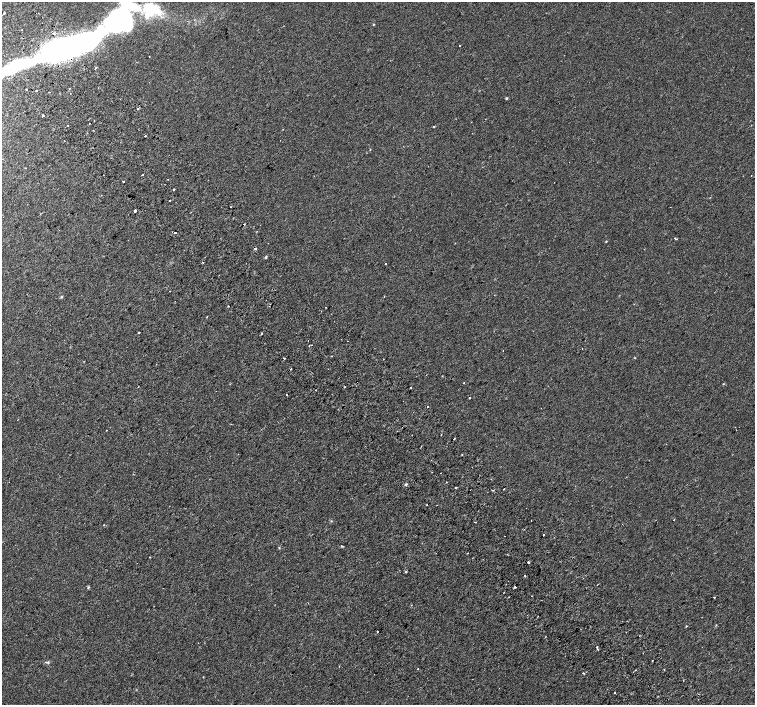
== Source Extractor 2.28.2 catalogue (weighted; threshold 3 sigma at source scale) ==
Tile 11 of 4 x 4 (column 3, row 3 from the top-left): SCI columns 3064-4568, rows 1661-3066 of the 6117 x 6075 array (HDU 1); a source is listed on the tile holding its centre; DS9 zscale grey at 2 x 2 block average (1 PNG px = mean of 2 x 2 image px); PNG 757 x 707 px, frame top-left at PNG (2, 2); no overlay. Shown black and unused: <1% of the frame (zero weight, under 2 of 3 exposures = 3% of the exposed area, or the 3 px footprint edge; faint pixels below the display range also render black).
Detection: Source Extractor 2.28.2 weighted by HDU 2 'WHT'; one run over the whole footprint, this tile lists its part. Background 1.89e-04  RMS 0.0041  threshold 0.0183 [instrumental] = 3 sigma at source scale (4.5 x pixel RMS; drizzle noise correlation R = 1.50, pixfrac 1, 0.0396/0.0396 arcsec/px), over >= 5 px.
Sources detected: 95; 3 inside a brighter object's white glare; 9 cosmic-ray / hot-pixel residue — not listed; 1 inside a brighter listed object's ellipse — not listed separately; the other 82 listed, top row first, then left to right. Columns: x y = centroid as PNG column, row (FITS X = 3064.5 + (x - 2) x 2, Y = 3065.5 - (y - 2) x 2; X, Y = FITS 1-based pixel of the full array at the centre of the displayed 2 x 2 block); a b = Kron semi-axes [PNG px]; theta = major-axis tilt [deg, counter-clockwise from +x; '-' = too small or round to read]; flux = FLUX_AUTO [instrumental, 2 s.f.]
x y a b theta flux
4 13 2 2 - 1.1
118 20 45 20 40 220
373 25 3 2 - 0.51
22 30 2 2 - 1.1
53 33 3 2 - 1.8
460 45 2 2 - 0.45
56 51 15 14 - 410
13 68 74 12 20 120
96 68 2 2 - 1.8
26 89 2 2 - 1.7
36 90 2 2 - 0.47
49 92 2 2 - 0.81
70 93 2 2 - 0.61
506 98 3 3 - 0.92
138 108 2 2 - 3
43 116 2 2 - 180
90 123 2 2 - 0.57
67 126 2 2 - 0.59
434 126 2 2 - 0.69
145 135 2 2 - 0.81
25 168 2 2 - 0.52
142 175 2 2 - 2.9
167 179 2 2 - 1.1
123 182 2 2 - 1.9
174 189 2 2 - 1.4
169 201 2 2 - 2.1
230 207 2 2 - 1.4
135 211 3 2 - 6.3
244 224 2 2 - 1.4
175 233 2 2 - 6
676 239 2 2 - 0.4
606 241 3 2 - 0.51
254 249 2 2 - 7.5
266 257 3 3 - 0.99
385 264 2 2 - 0.78
61 297 3 3 - 1.1
228 306 2 2 - 0.82
207 317 2 2 - 0.39
139 332 2 2 - 0.93
261 333 2 2 - 1.4
308 340 2 2 - 0.33
347 341 2 2 - 0.39
582 349 2 2 - 0.31
503 350 2 2 - 0.32
331 356 2 2 - 0.59
284 358 2 2 - 3.1
383 359 2 2 - 0.3
464 383 2 2 - 0.63
138 387 2 2 - 0.36
345 387 2 2 - 1.6
286 395 2 2 - 1.2
469 398 2 2 - 6.3
428 407 2 2 - 0.93
454 438 2 2 - 5.5
432 472 2 2 - 0.32
446 482 2 2 - 1.1
406 484 3 3 - 0.99
456 487 3 2 - 0.87
504 489 2 2 - 3.9
492 490 2 2 - 0.92
427 504 2 2 - 0.9
674 520 2 2 - 0.85
475 522 3 2 - 0.45
103 525 2 2 - 0.32
543 535 2 2 - 2.5
341 546 3 2 - 0.5
279 548 3 2 - 0.54
150 557 2 2 - 0.38
528 562 2 2 - 7.9
406 572 3 3 - 0.7
88 587 4 3 - 1
515 587 2 2 - 1
532 596 2 2 - 0.27
714 597 2 2 - 0.92
377 632 2 2 - 1.3
597 647 2 2 - 2.9
652 661 2 2 - 0.59
48 662 4 3 - 1
418 669 2 2 - 0.49
664 669 2 2 - 0.97
583 673 2 2 - 4.6
615 692 2 2 - 0.7
Overlapping masked pixels (flux is a lower limit): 2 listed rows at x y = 56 51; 254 249
Isophote crosses this tile's border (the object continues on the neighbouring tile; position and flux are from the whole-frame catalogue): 1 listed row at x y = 118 20
Diffuse or blended objects may show on this block-average render without a row.